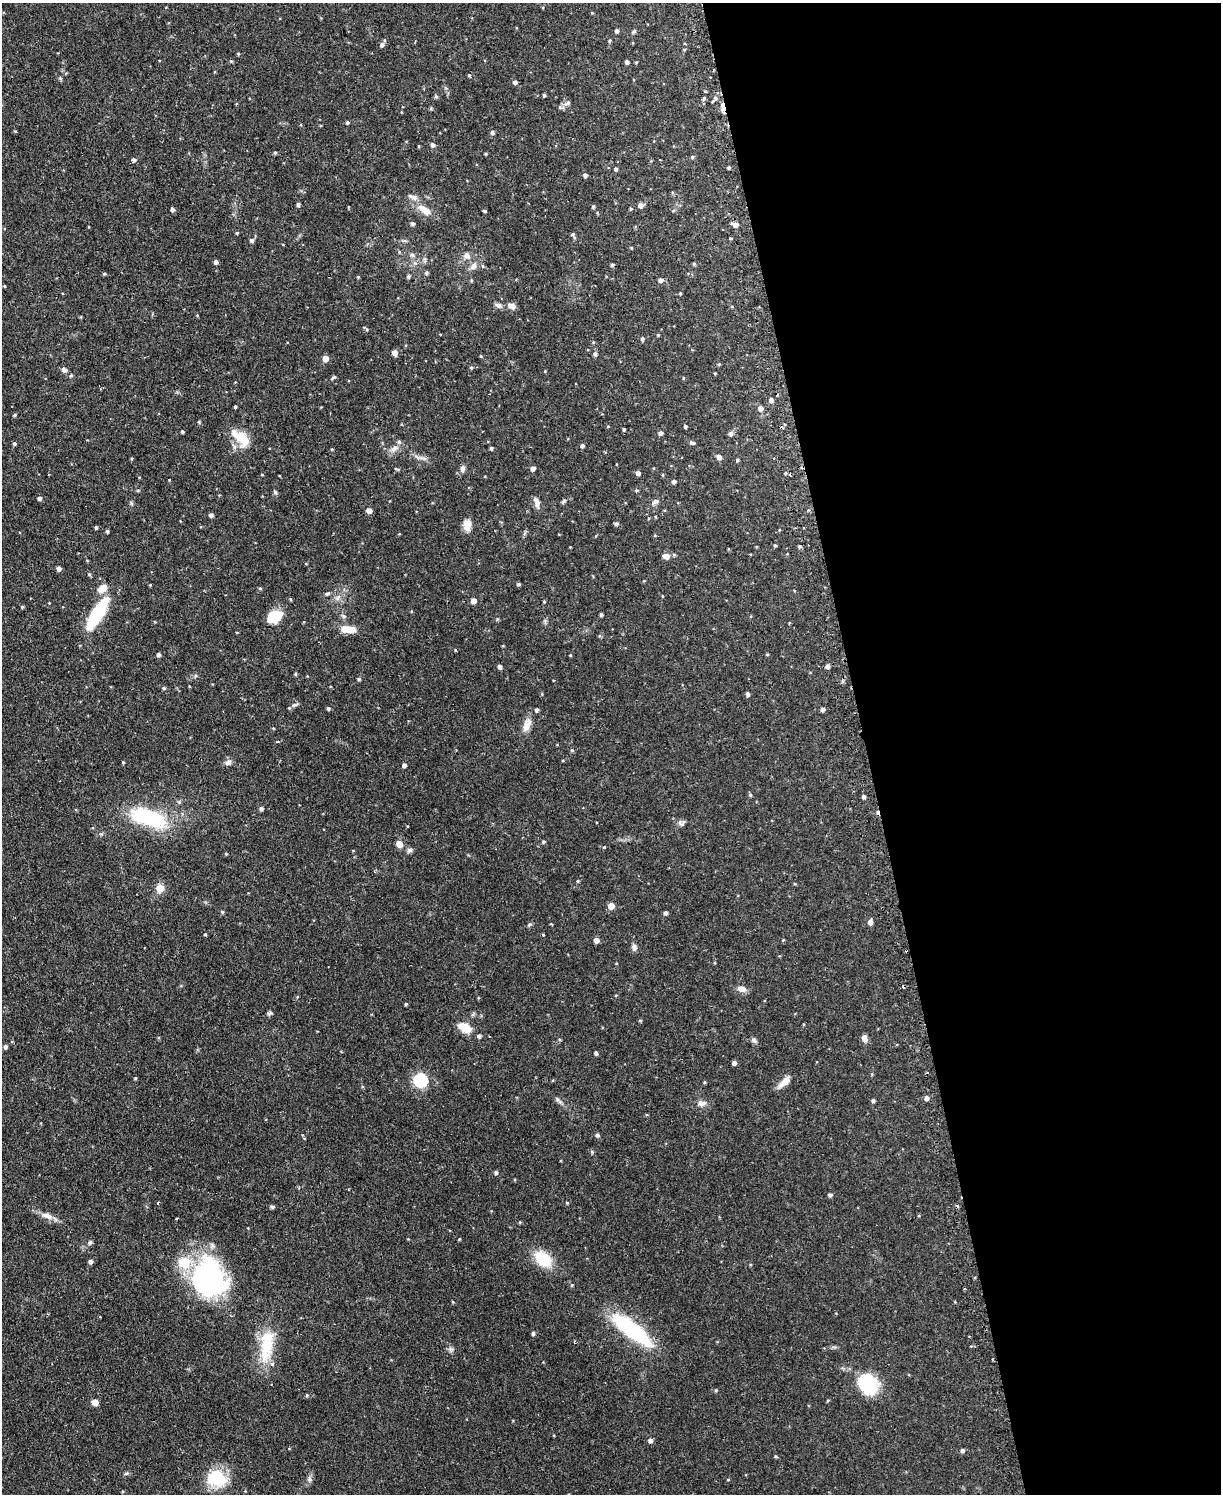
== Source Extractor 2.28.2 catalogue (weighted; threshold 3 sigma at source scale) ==
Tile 8 of 4 x 3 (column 4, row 2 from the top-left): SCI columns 3689-4907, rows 1653-3144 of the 4939 x 4911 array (HDU 1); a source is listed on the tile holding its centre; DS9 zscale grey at full resolution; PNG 1223 x 1496 px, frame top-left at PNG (2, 3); no overlay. Shown black and unused: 29% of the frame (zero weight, under 2 of 3 exposures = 4% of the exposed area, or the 3 px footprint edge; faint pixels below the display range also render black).
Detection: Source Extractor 2.28.2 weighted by HDU 2 'WHT'; one run over the whole footprint, this tile lists its part. Background 0.0624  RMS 0.0051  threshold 0.023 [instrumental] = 3 sigma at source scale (4.5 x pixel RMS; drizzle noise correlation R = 1.50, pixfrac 1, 0.05/0.05 arcsec/px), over >= 5 px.
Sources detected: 237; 1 inside a brighter object's white glare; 4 cosmic-ray / hot-pixel residue — not listed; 8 inside a brighter listed object's ellipse — not listed separately; the other 224 listed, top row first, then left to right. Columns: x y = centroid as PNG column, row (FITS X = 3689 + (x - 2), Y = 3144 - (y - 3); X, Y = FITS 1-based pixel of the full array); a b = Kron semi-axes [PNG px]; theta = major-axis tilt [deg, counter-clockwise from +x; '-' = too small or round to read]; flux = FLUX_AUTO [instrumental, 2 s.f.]
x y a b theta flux
592 13 5 3 - 0.38
616 31 4 4 - 1.2
609 41 5 3 - 0.56
382 45 5 5 - 1.4
684 50 4 3 - 0.55
159 61 3 2 - 0.41
627 62 4 4 - 1.2
469 75 5 4 - 0.53
515 82 5 5 - 1.4
544 95 3 3 - 0.81
436 97 5 4 - 0.81
704 98 5 4 - 0.69
715 98 5 4 - 0.83
712 102 3 3 - 1.3
567 103 11 6 26 1.7
723 107 11 4 -82 2.8
431 108 5 4 - 0.54
347 123 4 4 - 0.74
492 132 5 5 - 1.2
432 145 5 5 - 1.3
419 146 3 3 - 0.41
275 153 4 3 - 0.65
486 154 4 3 - 0.53
692 157 4 4 - 0.71
133 160 5 4 - 1.2
729 167 4 3 - 0.71
616 169 4 4 - 0.93
585 175 4 4 - 1.2
298 204 4 3 - 1.2
641 205 5 5 - 2.3
593 206 4 4 - 0.77
172 209 4 4 - 1.4
631 209 4 3 - 0.53
424 210 21 10 -32 6.5
485 211 3 3 - 0.62
673 211 5 3 - 0.51
412 223 5 5 - 1
735 225 8 5 -18 3.1
237 233 4 3 - 0.52
573 234 6 5 - 0.81
251 240 5 5 - 1.3
631 248 4 4 - 0.41
412 255 8 5 -2 1.3
467 256 10 8 -44 2.5
216 262 4 4 - 1.5
694 264 4 4 - 0.64
612 265 4 4 - 0.86
473 266 12 8 58 2.6
482 266 5 3 - 0.52
426 273 5 4 - 0.87
104 274 4 3 - 0.65
408 276 4 4 - 0.86
358 277 4 4 - 0.46
661 280 5 5 - 1.7
4 286 3 3 - 0.47
680 294 4 3 - 0.55
498 305 11 6 -22 1.6
512 306 10 6 -19 2.4
732 306 5 3 - 0.38
197 315 3 3 - 0.4
366 329 5 3 - 0.47
658 335 4 3 - 0.45
642 338 5 4 - 0.86
395 353 5 4 - 3
595 354 5 4 - 1.5
325 358 5 4 - 5
471 368 5 4 - 0.63
64 370 7 6 - 1.6
545 371 3 3 - 0.38
715 373 3 3 - 0.41
71 376 5 4 - 0.72
333 378 7 4 27 0.91
683 378 4 2 - 0.34
771 400 5 5 - 1.7
235 407 3 3 - 0.5
760 408 5 5 - 2.5
14 415 4 3 - 0.67
608 426 5 3 - 0.38
685 426 4 3 - 0.73
624 429 3 3 - 0.66
182 432 3 3 - 0.8
660 433 4 4 - 1.5
731 434 6 5 - 1.4
241 438 24 13 -42 12
692 442 7 4 -23 1.1
14 444 4 4 - 0.76
582 446 4 4 - 1.2
491 448 4 3 - 0.91
394 449 12 6 43 2.7
719 457 6 6 - 1.7
132 458 4 3 - 0.51
423 458 16 4 -8 1.9
737 460 4 3 - 0.76
462 468 8 6 89 1.7
533 468 5 4 - 2.2
396 469 8 3 -22 0.58
638 473 4 4 - 1.7
663 475 4 3 - 0.52
139 477 4 3 - 0.33
169 480 3 2 - 0.33
674 482 4 4 - 1.3
275 492 6 5 - 0.78
39 498 5 4 - 1.4
563 501 6 4 32 0.95
655 502 13 6 31 1.9
131 503 6 4 -71 0.64
537 503 14 7 -75 2.5
809 510 5 3 - 0.88
369 511 5 4 - 3
211 515 4 4 - 1.4
655 517 4 3 - 0.43
616 524 5 5 - 0.93
467 525 15 9 90 4
96 527 3 3 - 0.78
779 530 4 3 - 0.35
107 531 3 3 - 0.92
775 545 4 3 - 0.61
799 546 4 4 - 0.78
674 555 5 4 - 0.68
666 556 7 5 -19 4.3
59 569 4 4 - 1.8
518 584 4 4 - 0.79
150 585 3 3 - 0.41
102 588 12 8 32 4.7
260 588 4 4 - 0.54
327 594 6 4 27 0.9
338 598 9 3 45 1.2
290 599 5 3 - 0.46
474 601 4 4 - 4
22 607 4 4 - 0.48
97 613 36 11 59 30
601 614 4 3 - 0.88
344 616 6 5 - 1.1
274 617 15 11 25 13
789 623 4 3 - 0.38
348 629 16 7 -5 7.8
455 650 4 3 - 0.39
158 655 4 4 - 1.3
570 655 3 3 - 0.4
827 666 5 4 - 1.9
499 667 4 4 - 1.6
296 674 4 4 - 0.66
195 676 6 3 71 0.63
359 679 4 4 - 0.74
164 688 5 4 - 0.69
748 694 5 4 - 1.1
295 705 11 4 19 1.2
328 708 4 4 - 0.91
823 709 5 5 - 1.1
527 725 20 9 69 4.6
277 742 4 3 - 0.47
572 750 5 4 - 0.63
123 762 4 3 - 0.56
228 762 10 7 34 1.9
404 765 4 4 - 1.6
750 795 5 5 - 0.75
864 797 4 4 - 1.2
261 808 4 4 - 1.3
148 818 34 14 -16 45
681 824 11 6 -46 1.5
544 842 5 4 - 0.63
399 844 6 5 - 4.9
604 847 3 3 - 0.38
410 850 8 5 39 1.3
577 881 4 4 - 0.52
160 888 6 6 - 8.5
611 906 5 5 - 6.3
222 912 5 4 - 0.61
665 913 4 4 - 1.2
870 922 5 5 - 2
205 934 3 3 - 0.46
596 940 5 5 - 2.9
783 940 4 4 - 0.39
634 947 9 7 -86 1.6
741 989 13 7 -15 2.8
406 1004 4 3 - 0.7
270 1013 8 5 22 1
640 1020 4 4 - 0.55
463 1026 15 10 -14 5
479 1036 5 5 - 1.3
864 1038 8 6 -68 2.4
754 1040 7 6 - 1.3
5 1047 4 4 - 1.4
596 1053 4 3 - 1.1
734 1063 4 4 - 1.7
872 1074 5 3 - 0.42
135 1078 4 3 - 0.49
421 1080 6 6 - 71
704 1082 5 3 - 0.5
784 1082 17 7 44 4.5
926 1098 5 4 - 1.7
558 1100 12 5 -41 1.5
873 1101 4 4 - 0.9
702 1103 12 8 -3 2.4
597 1135 5 4 - 1.2
592 1152 5 5 - 0.68
496 1173 5 4 - 0.92
830 1195 5 4 - 1
158 1203 4 3 - 0.42
567 1203 4 4 - 0.45
272 1207 5 5 - 0.81
47 1216 18 8 -19 3.9
520 1222 4 3 - 0.44
90 1242 7 5 72 0.95
543 1259 17 11 -44 19
90 1262 4 4 - 1.5
209 1278 40 34 -79 88
964 1289 3 2 - 0.84
453 1302 4 3 - 0.41
631 1330 51 15 -38 43
533 1333 4 4 - 1.1
267 1344 48 16 84 22
451 1349 9 6 -35 1.3
868 1387 22 21 - 22
716 1390 4 4 - 0.56
307 1395 5 4 - 0.58
95 1402 8 7 - 2.4
650 1440 5 5 - 1.8
962 1450 5 5 - 1.3
776 1456 5 3 - 0.52
126 1473 6 5 - 0.81
217 1478 21 17 -19 22
309 1479 9 5 -82 1.4
728 1480 4 3 - 0.39
Overlapping masked pixels (flux is a lower limit): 1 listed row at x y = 723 107
Unlisted compact peaks at least as high as the median listed source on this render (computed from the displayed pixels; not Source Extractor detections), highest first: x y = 530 924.